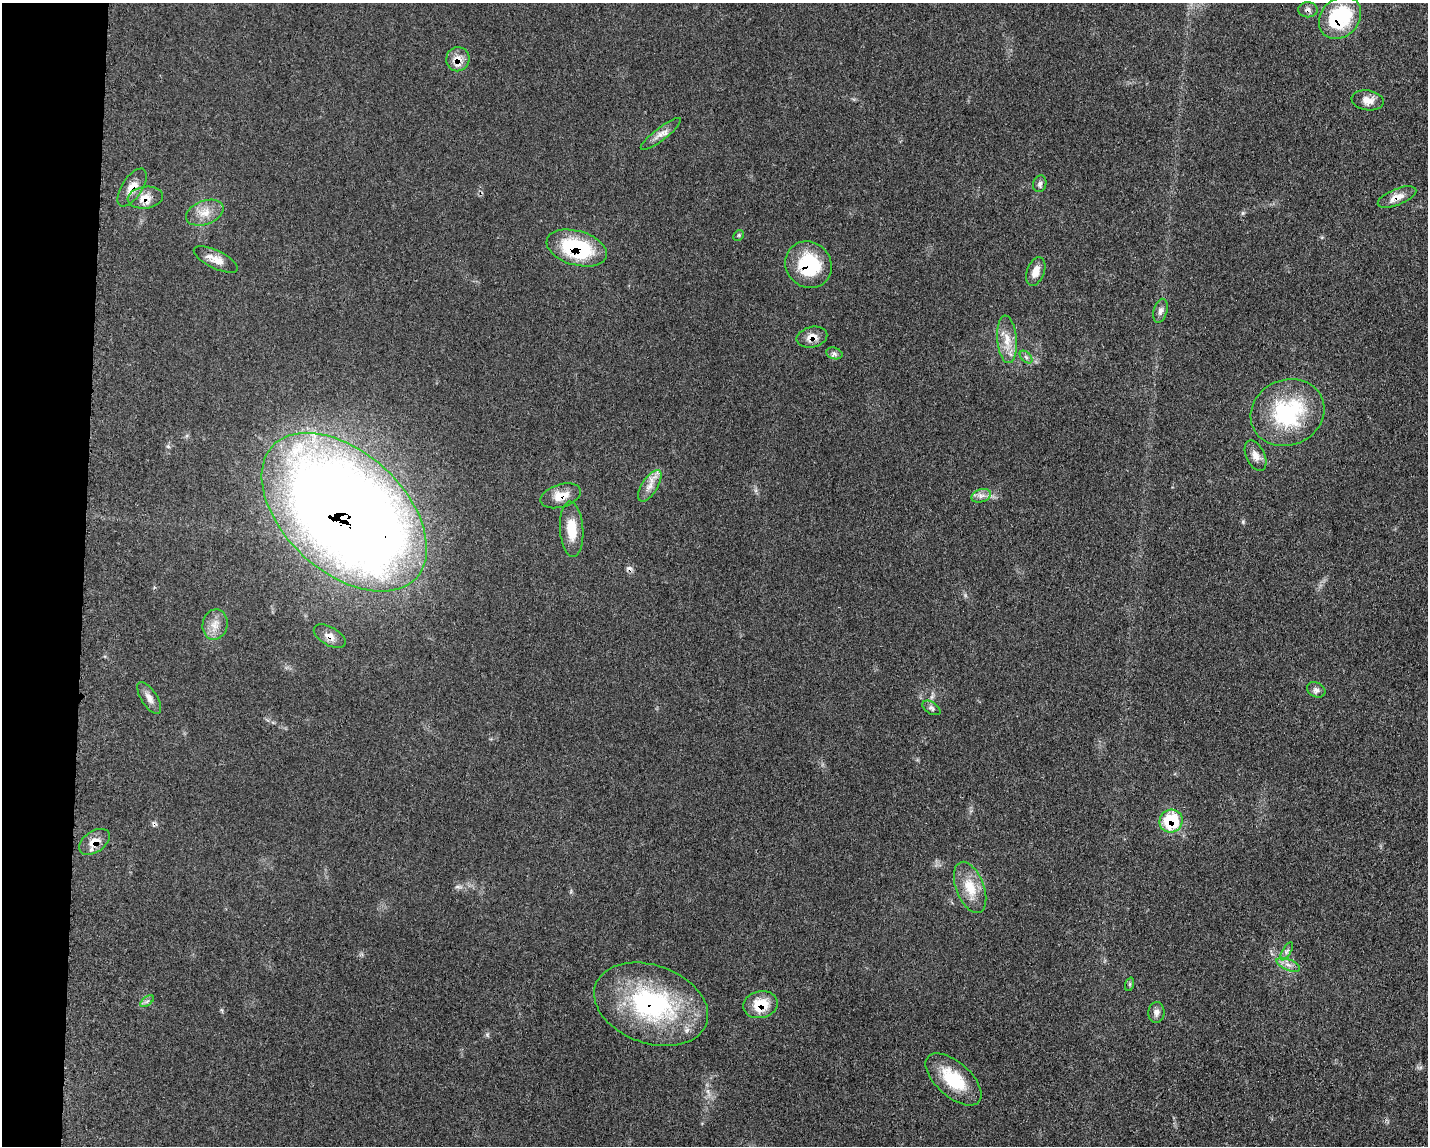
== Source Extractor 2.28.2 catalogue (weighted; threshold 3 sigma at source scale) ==
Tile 4 of 3 x 4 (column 1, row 2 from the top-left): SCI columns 234-1659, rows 2305-3448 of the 4682 x 4609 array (HDU 1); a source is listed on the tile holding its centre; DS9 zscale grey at full resolution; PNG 1430 x 1148 px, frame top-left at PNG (2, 3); each listed source drawn as its Kron ellipse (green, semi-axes under 4 px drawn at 4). Shown black and unused: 6% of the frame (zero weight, under 3 of 5 exposures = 4% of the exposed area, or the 3 px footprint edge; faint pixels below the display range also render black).
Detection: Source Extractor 2.28.2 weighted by HDU 2 'WHT'; one run over the whole footprint, this tile lists its part. Background 0.0609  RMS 0.0061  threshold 0.0274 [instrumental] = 3 sigma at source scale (4.5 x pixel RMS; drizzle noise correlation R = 1.50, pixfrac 1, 0.05/0.05 arcsec/px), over >= 5 px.
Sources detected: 45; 2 cosmic-ray / hot-pixel residue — neither listed nor drawn; the other 43 listed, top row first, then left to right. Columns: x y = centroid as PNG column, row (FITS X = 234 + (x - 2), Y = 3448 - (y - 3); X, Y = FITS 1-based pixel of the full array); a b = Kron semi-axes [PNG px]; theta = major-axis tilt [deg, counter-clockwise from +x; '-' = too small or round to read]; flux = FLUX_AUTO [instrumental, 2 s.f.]
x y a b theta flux
1308 10 10 7 -1 2.3
1340 18 23 19 46 48
458 59 12 11 - 6.6
1368 100 16 10 -9 5.7
661 134 25 6 37 4.8
1040 184 8 6 72 2
132 188 21 10 57 7.6
1397 197 20 8 22 6.2
145 198 18 11 8 7.9
205 213 19 12 20 8.1
739 235 6 4 46 0.88
577 248 31 17 -16 46
216 260 24 9 -26 7.1
808 265 24 22 -44 36
1036 271 15 8 69 5.7
1160 311 12 6 74 2.8
812 337 15 10 13 6.4
1007 339 24 10 -85 9.4
834 353 8 5 -15 1.9
1026 357 7 4 -45 1.4
1287 413 37 32 23 62
1255 456 16 9 -64 4.8
650 486 18 8 58 5.7
561 496 21 11 17 9.1
981 496 10 6 17 3
344 512 98 60 -42 1200
572 529 28 11 -86 13
215 624 15 12 77 6.8
330 636 17 9 -30 4.6
1316 690 9 7 -29 2.1
149 698 18 8 -58 4.2
931 708 10 6 -32 1.7
1171 821 12 11 - 31
94 842 17 10 34 7.9
970 887 27 14 -69 14
1287 951 10 4 60 1.6
1288 965 12 5 -23 3.3
1130 984 7 4 72 0.93
147 1001 8 4 36 1.4
651 1004 59 39 -19 100
761 1005 17 13 12 15
1156 1012 10 8 87 2.7
954 1079 34 17 -42 25
Overlapping masked pixels (flux is a lower limit): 16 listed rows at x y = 1308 10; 1340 18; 458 59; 132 188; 1397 197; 145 198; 577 248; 808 265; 812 337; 561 496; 344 512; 330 636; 1171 821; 94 842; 651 1004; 761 1005
Unlisted compact peaks at least as high as the median listed source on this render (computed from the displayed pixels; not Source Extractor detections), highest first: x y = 1243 522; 487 1035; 1243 213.